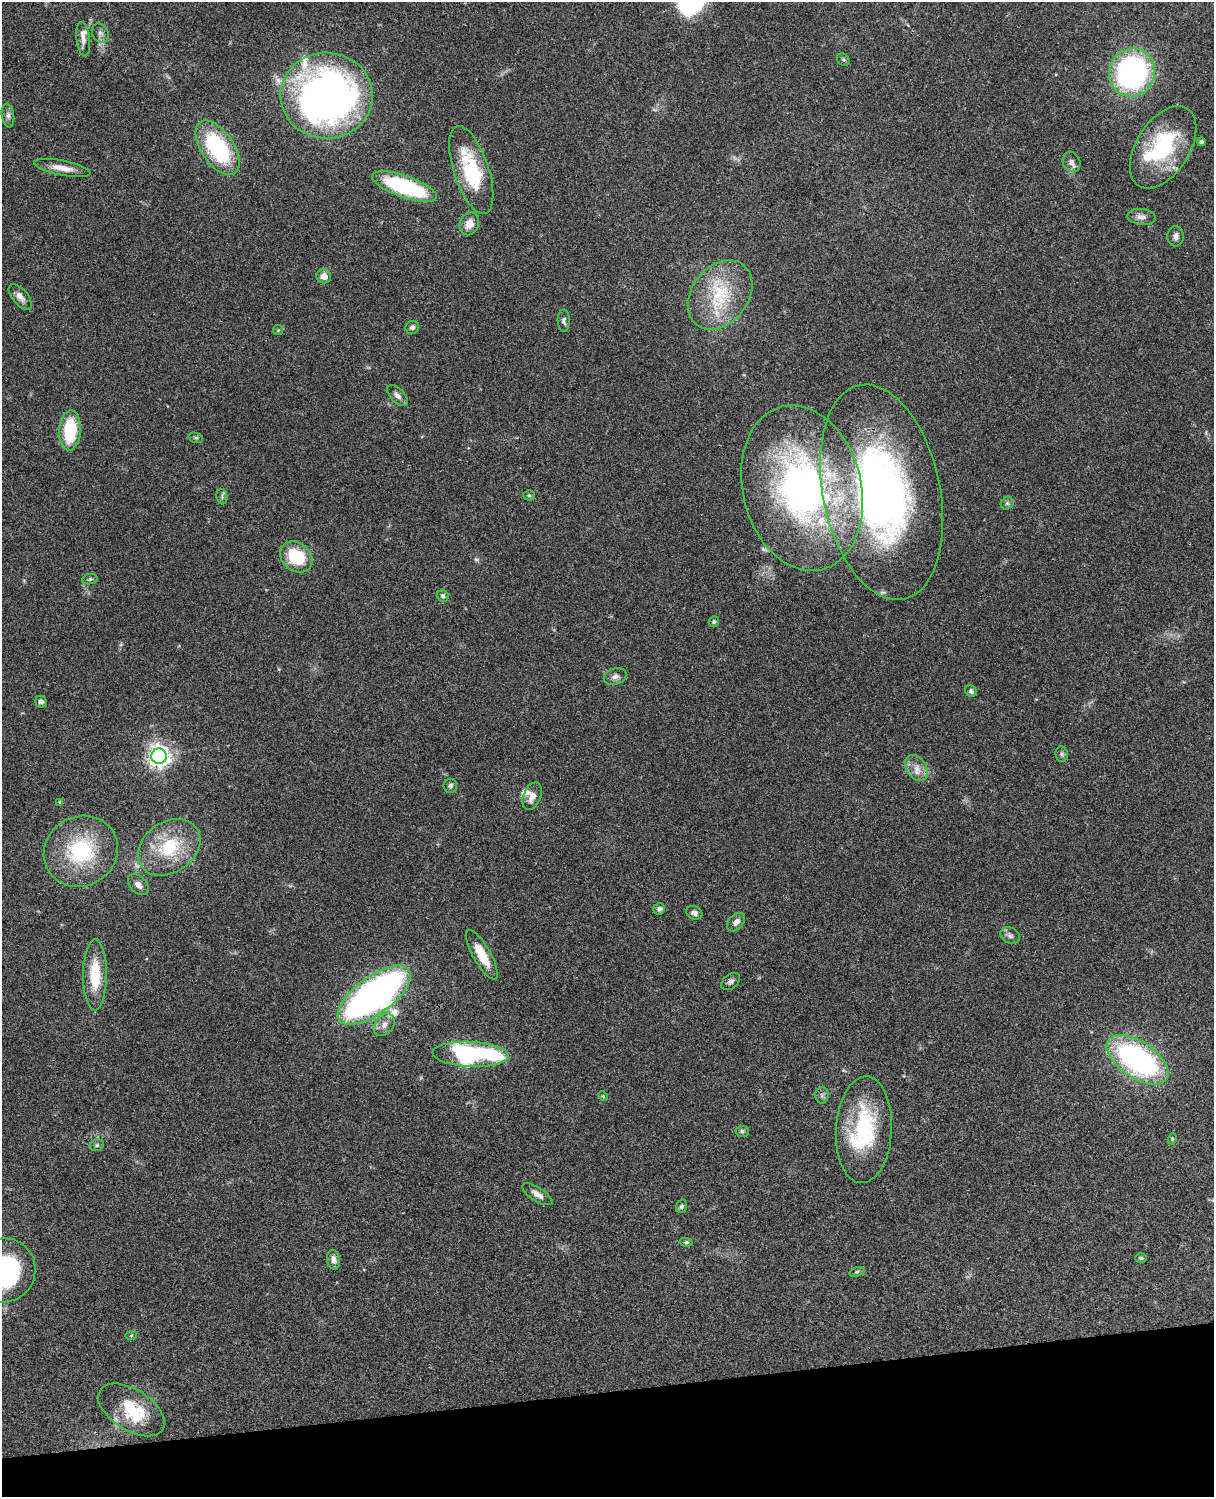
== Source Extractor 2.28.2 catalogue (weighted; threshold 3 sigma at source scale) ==
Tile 10 of 4 x 3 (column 2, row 3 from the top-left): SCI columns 1334-2545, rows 278-1772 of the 5087 x 4928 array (HDU 1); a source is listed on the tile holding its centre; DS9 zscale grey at full resolution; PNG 1216 x 1499 px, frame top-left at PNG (2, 2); each listed source drawn as its Kron ellipse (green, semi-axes under 4 px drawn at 4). Shown black and unused: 7% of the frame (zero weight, under 3 of 4 exposures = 6% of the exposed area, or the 3 px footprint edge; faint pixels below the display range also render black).
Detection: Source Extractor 2.28.2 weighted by HDU 2 'WHT'; one run over the whole footprint, this tile lists its part. Background 0.0804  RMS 0.0059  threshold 0.0263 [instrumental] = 3 sigma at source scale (4.5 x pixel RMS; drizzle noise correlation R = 1.50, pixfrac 1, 0.05/0.05 arcsec/px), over >= 5 px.
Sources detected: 80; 1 too faint to see at this stretch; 1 inside a brighter object's white glare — neither listed nor drawn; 6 inside a brighter listed object's ellipse — not listed separately; the other 72 listed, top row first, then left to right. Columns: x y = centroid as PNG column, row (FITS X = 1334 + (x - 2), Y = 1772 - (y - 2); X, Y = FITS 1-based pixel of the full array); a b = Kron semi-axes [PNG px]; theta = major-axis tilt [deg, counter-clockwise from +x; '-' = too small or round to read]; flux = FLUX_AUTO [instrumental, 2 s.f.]
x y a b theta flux
100 33 10 8 -60 2.6
83 39 17 6 -83 3.7
843 60 7 5 -41 1.1
1132 72 24 23 - 130
327 96 46 43 -2 320
8 115 12 6 -81 2.2
1201 142 4 4 - 1.4
1163 147 46 26 58 55
218 148 31 16 -56 62
1072 162 10 8 -70 2.9
62 168 29 7 -11 7.4
471 170 46 17 -72 40
404 187 34 11 -19 66
1141 217 14 8 -5 3.4
469 224 12 9 67 5.7
1176 236 10 8 84 2.7
324 276 7 7 - 4.4
720 295 38 28 52 37
20 297 15 7 -49 3.8
564 321 11 6 -89 1.8
412 327 7 6 - 1.7
278 330 5 5 - 0.67
397 395 13 7 -46 2.8
70 430 20 11 86 28
196 438 7 5 -17 1.1
802 488 84 59 -76 230
882 492 109 58 -78 320
529 495 5 5 - 0.9
222 497 8 5 -81 1.3
1007 503 7 6 - 1.3
296 557 17 14 -40 26
90 579 7 5 11 1.1
443 596 6 5 - 1.4
714 622 5 5 - 1.1
615 676 11 8 18 2.7
971 691 6 5 - 1.5
41 702 6 5 - 2
1062 754 8 6 -83 1.3
159 756 8 7 - 410
916 768 14 9 -55 5.6
450 786 7 7 - 1.7
532 796 14 8 69 4.7
59 802 4 3 - 0.47
169 847 34 25 35 32
81 851 38 34 31 47
138 885 12 8 -45 3.7
659 909 6 5 - 1.6
694 913 8 6 -25 2.4
736 922 11 7 49 3.2
1010 936 10 7 -25 2.2
482 955 28 8 -60 14
95 975 35 12 90 21
731 981 10 7 40 1.9
374 995 43 18 36 340
384 1025 12 9 51 4.3
471 1054 38 12 -3 120
1137 1060 35 18 -34 130
822 1095 8 6 89 1.7
603 1096 5 4 - 0.62
864 1130 53 28 87 54
742 1131 6 5 - 1.4
1172 1139 5 3 - 0.56
97 1145 7 5 15 1.3
537 1194 17 7 -32 3.9
681 1206 7 5 71 1.3
686 1242 6 4 -8 0.87
1141 1258 6 4 2 1.1
334 1260 10 6 -81 2.9
3 1270 32 31 - 85
857 1272 8 4 19 0.92
131 1335 5 3 - 0.48
131 1410 37 20 -32 29
Isophote crosses this tile's border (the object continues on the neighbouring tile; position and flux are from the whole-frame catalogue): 1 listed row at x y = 3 1270